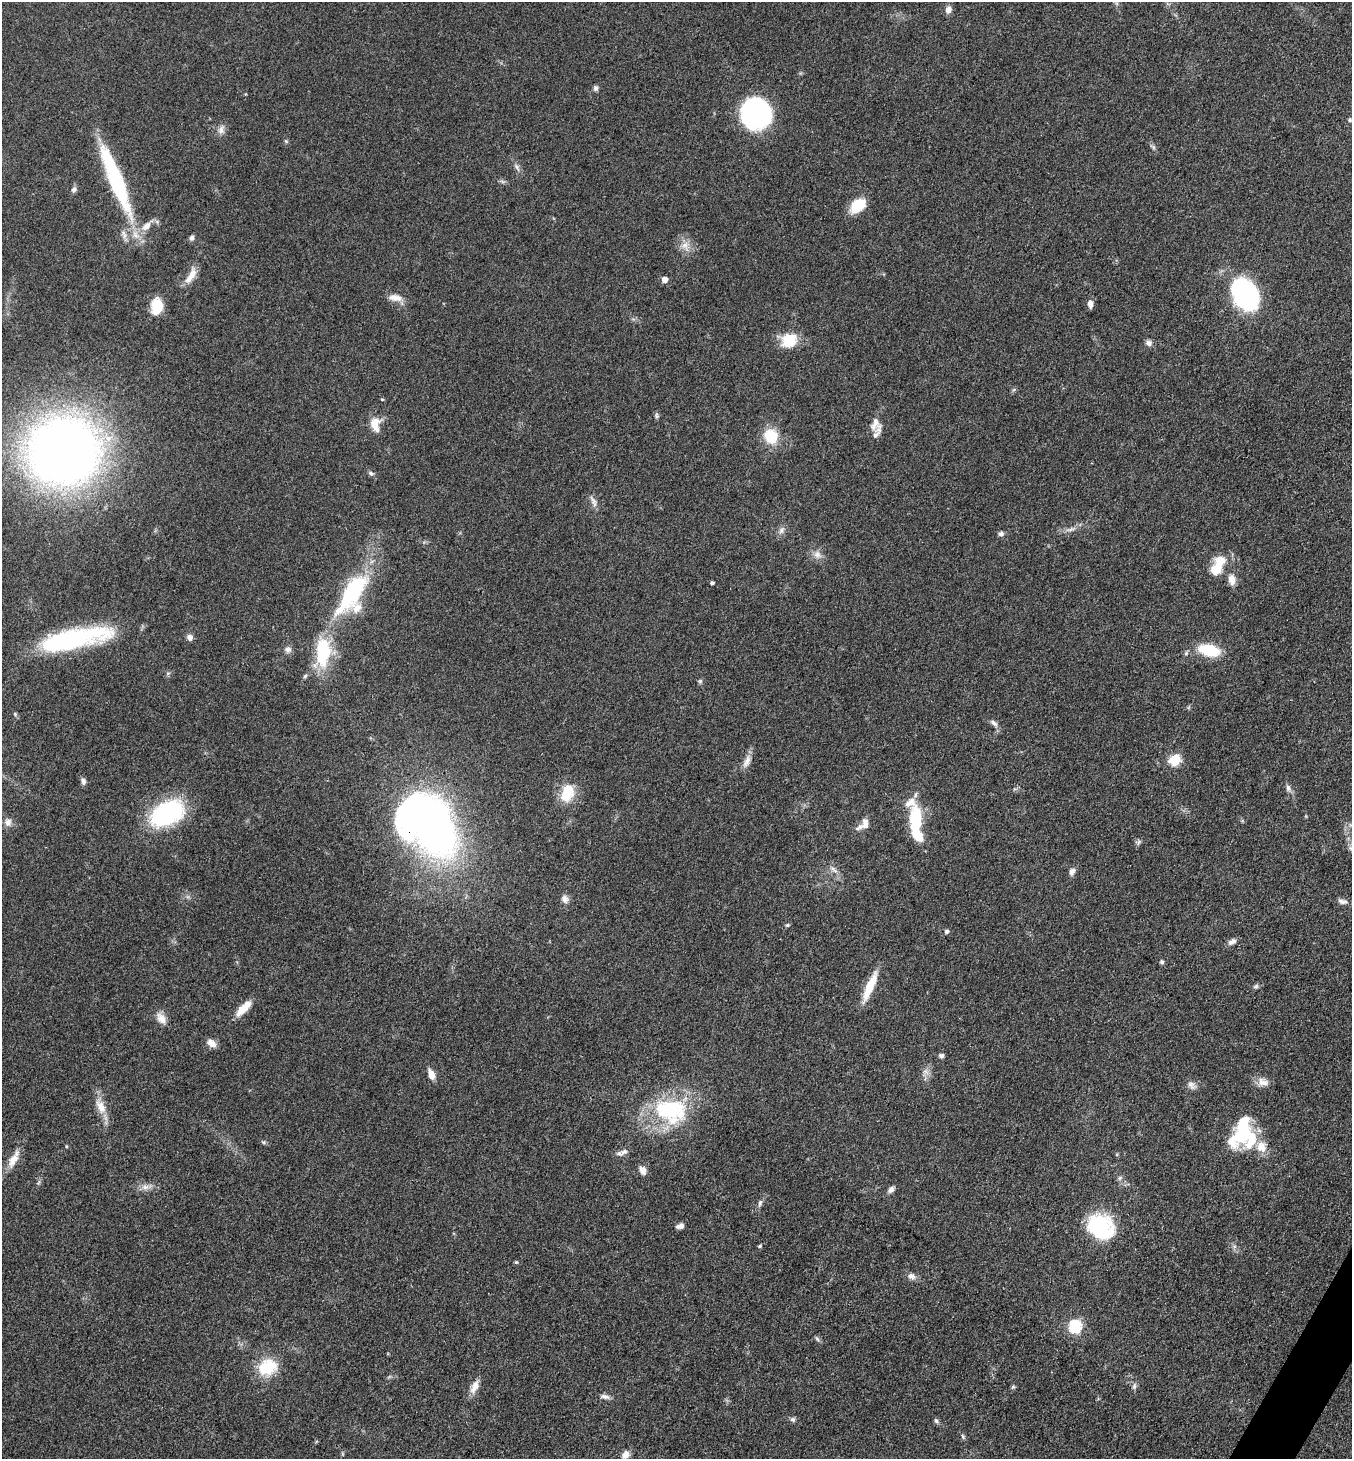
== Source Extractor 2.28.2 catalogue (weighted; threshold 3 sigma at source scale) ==
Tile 6 of 4 x 4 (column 2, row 2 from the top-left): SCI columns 1639-2988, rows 2917-4373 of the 5839 x 5832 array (HDU 1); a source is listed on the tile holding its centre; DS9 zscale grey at full resolution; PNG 1354 x 1461 px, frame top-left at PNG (2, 2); no overlay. Shown black and unused: <1% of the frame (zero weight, under 3 of 4 exposures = <1% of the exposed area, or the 3 px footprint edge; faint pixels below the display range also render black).
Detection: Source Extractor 2.28.2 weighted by HDU 2 'WHT'; one run over the whole footprint, this tile lists its part. Background 0.0829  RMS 0.0057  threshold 0.0257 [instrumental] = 3 sigma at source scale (4.5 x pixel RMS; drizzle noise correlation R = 1.50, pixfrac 1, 0.05/0.05 arcsec/px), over >= 5 px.
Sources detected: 119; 4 inside a brighter object's white glare — not listed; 7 inside a brighter listed object's ellipse — not listed separately; the other 108 listed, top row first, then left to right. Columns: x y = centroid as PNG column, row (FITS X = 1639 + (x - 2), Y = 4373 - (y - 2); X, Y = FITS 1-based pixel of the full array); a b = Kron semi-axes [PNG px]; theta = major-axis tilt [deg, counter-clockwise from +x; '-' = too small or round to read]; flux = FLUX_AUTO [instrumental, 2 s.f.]
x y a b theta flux
948 10 8 7 - 3.2
595 88 7 6 - 1.5
756 114 23 21 -67 110
1349 120 6 5 - 1.2
221 130 13 8 75 3.1
286 141 6 4 -45 0.76
1153 147 7 4 -71 1.1
517 167 13 4 -62 2
116 180 89 15 -68 66
502 181 7 4 -19 1.1
74 190 8 6 66 1.9
858 205 14 9 39 23
124 234 14 6 -63 3
192 238 7 5 74 1.7
685 246 17 10 -74 5.6
191 275 25 8 59 6.8
664 280 5 5 - 5.3
1245 294 26 19 -63 110
395 298 18 9 -8 5.3
1090 304 9 5 -85 3
157 306 17 12 83 13
789 340 18 16 32 16
1149 343 9 8 - 2.1
1014 389 6 4 20 0.82
656 416 9 4 -90 1.1
375 424 19 13 -86 8.1
875 424 19 9 70 4.8
771 436 13 12 - 20
64 451 59 55 17 550
371 473 7 6 - 1.5
593 501 16 6 -58 2.8
1070 529 16 5 18 3
781 530 10 7 68 2.5
1001 534 7 6 - 1.7
817 555 12 10 -60 3.9
1220 561 17 13 17 9.4
1232 580 13 8 -81 4.9
712 583 4 3 - 1.3
352 592 59 21 57 63
190 637 8 7 - 2.7
74 639 75 19 11 81
288 649 9 8 - 2.5
1209 650 18 10 -14 26
323 652 35 17 84 36
168 673 6 4 18 0.9
305 676 5 5 - 0.99
700 681 6 6 - 1
15 714 5 4 - 0.78
994 723 13 6 -41 2.4
1175 760 13 11 35 11
747 761 20 8 66 4.2
83 781 9 6 -66 2.1
1288 788 10 6 -74 2.1
567 793 22 14 73 16
167 813 27 17 27 94
915 818 21 10 -89 35
8 822 10 9 - 3.3
865 824 13 7 -87 3.9
435 830 44 29 -78 280
1138 842 7 4 70 1.2
1350 848 7 4 -70 1.4
832 868 8 7 - 2.2
1072 871 10 7 64 2.4
565 899 11 9 -62 2.9
1343 901 13 7 -8 2.6
787 925 6 5 - 0.9
946 932 5 4 - 1.7
1232 942 11 6 28 2.7
1162 962 5 5 - 1.2
870 986 33 8 66 15
1256 986 7 6 - 1.2
244 1008 22 7 47 9.7
161 1018 16 11 -52 5
211 1043 11 8 -36 4.4
941 1056 6 6 - 1.5
925 1071 7 4 -19 1.6
431 1074 13 7 -70 4.7
1263 1082 16 10 -17 4.7
1192 1085 13 8 -42 2.9
101 1106 23 11 -62 8.3
670 1110 44 27 -7 55
1242 1134 37 19 46 33
263 1142 5 5 - 0.86
66 1146 5 3 - 0.48
1261 1147 16 13 -86 7.6
624 1152 12 7 29 2.9
14 1159 27 9 61 7.3
642 1170 11 8 -65 3.4
1120 1178 7 5 46 1.3
145 1187 11 7 1 3.3
891 1190 10 6 51 2.2
760 1203 11 5 74 1.8
680 1226 9 6 16 2.6
1100 1227 30 24 -35 47
759 1246 5 4 - 0.87
516 1262 5 4 - 0.7
911 1276 11 8 -29 3
1075 1326 6 6 - 81
817 1339 8 5 -54 1.2
267 1367 26 19 21 21
1134 1386 10 5 77 1.6
474 1387 19 9 64 5.2
1013 1387 6 5 - 0.96
605 1397 13 6 -9 2.4
793 1420 7 7 - 1.4
936 1421 7 5 -58 1.4
963 1436 7 4 -64 1.1
626 1454 11 9 62 3.7